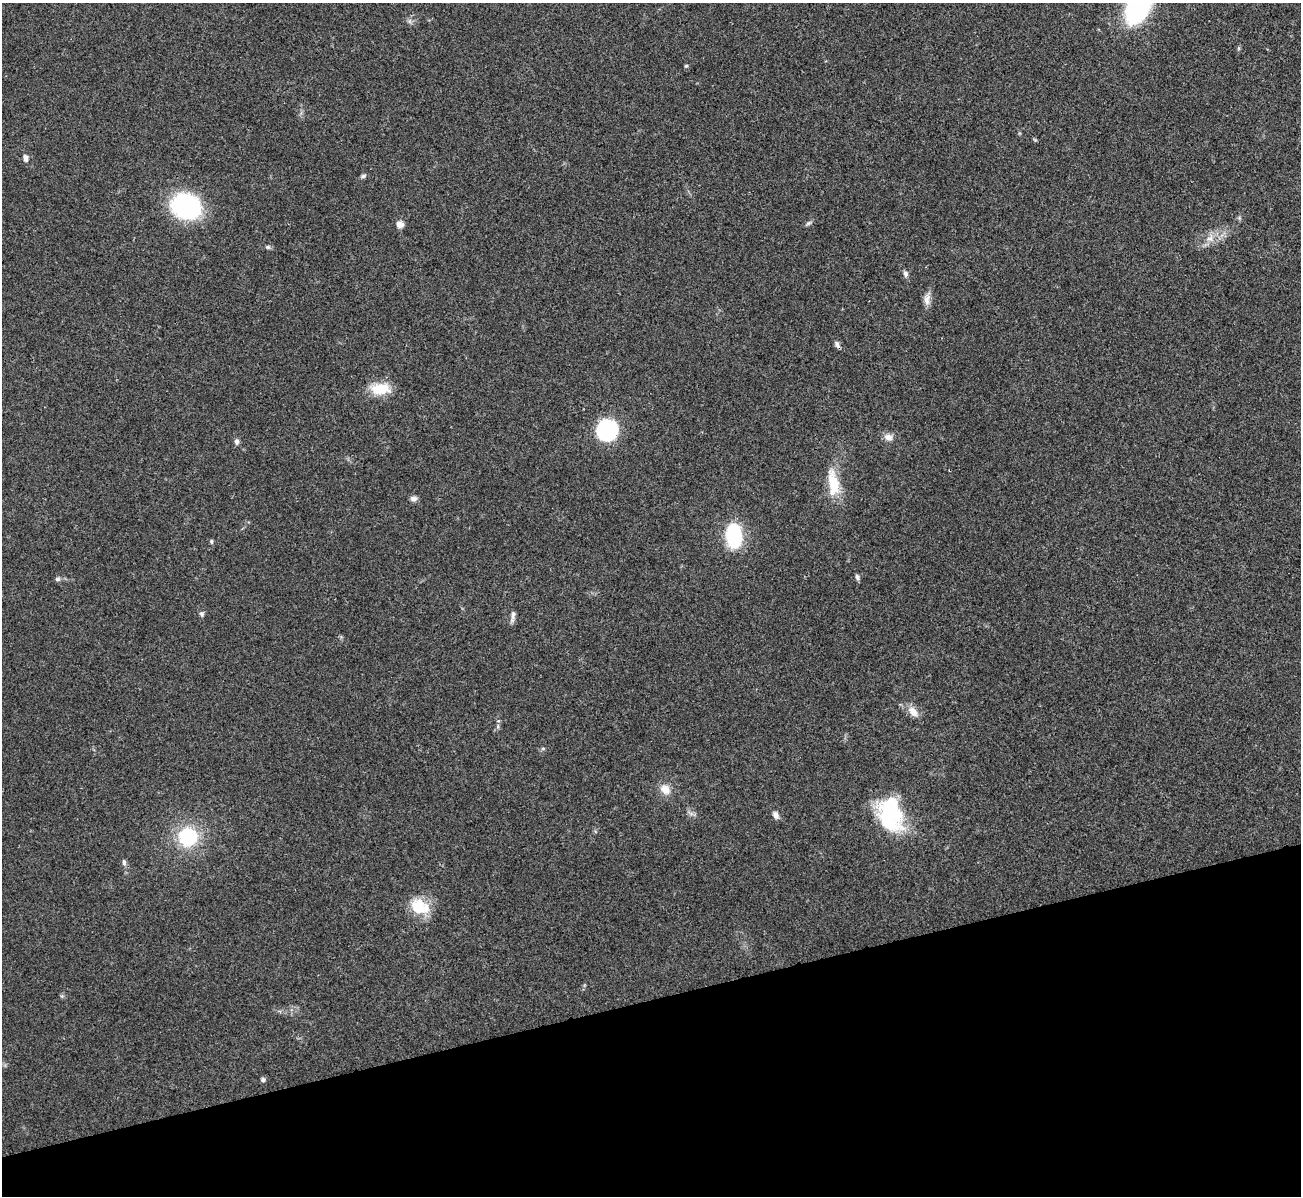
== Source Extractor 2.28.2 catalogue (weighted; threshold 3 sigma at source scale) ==
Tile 14 of 4 x 4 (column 2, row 4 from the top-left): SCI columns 1301-2599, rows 143-1336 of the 5199 x 5182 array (HDU 1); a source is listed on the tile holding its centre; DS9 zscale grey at full resolution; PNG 1303 x 1198 px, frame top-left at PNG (2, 3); no overlay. Shown black and unused: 16% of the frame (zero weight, under 3 of 4 exposures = <1% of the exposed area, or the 3 px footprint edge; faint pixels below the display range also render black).
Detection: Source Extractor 2.28.2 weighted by HDU 2 'WHT'; one run over the whole footprint, this tile lists its part. Background 0.0812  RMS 0.0058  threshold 0.0263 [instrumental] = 3 sigma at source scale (4.5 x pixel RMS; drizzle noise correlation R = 1.50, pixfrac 1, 0.05/0.05 arcsec/px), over >= 5 px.
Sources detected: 36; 1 inside a brighter object's white glare — not listed; the other 35 listed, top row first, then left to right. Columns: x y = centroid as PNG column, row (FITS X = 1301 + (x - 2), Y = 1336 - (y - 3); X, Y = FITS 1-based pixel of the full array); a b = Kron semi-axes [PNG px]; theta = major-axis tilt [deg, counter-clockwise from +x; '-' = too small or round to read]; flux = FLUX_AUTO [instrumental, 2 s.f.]
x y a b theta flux
1138 6 24 14 64 130
1239 48 6 4 -90 0.8
686 66 4 4 - 0.91
25 158 9 6 -77 2.3
363 176 7 5 11 1.2
186 206 22 18 -16 94
808 223 10 4 27 1.3
400 224 9 8 - 3.3
1210 238 9 6 14 3.1
268 247 7 5 0 1.1
905 274 8 6 -74 1.7
927 299 17 8 85 3.9
837 344 9 5 -64 1.8
380 389 22 12 3 15
607 430 13 13 - 89
888 437 12 8 -19 3.5
237 441 8 6 -88 1.6
834 484 38 13 -77 16
414 498 9 6 6 1.9
734 536 19 11 -87 51
211 541 5 4 - 0.91
857 577 7 5 -64 1.4
57 579 6 6 - 1.3
202 614 7 5 -63 1.3
513 616 17 4 83 2.1
913 712 16 10 -49 5.3
498 726 7 4 73 1.2
543 748 6 4 0 0.79
665 789 14 12 -41 6
775 815 9 7 -65 2.6
888 816 42 23 -56 44
188 837 14 13 - 42
124 862 8 5 -88 1.4
420 907 25 18 -23 16
263 1080 5 4 - 1.8
Isophote crosses this tile's border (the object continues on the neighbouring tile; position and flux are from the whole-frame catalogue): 1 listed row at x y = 1138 6